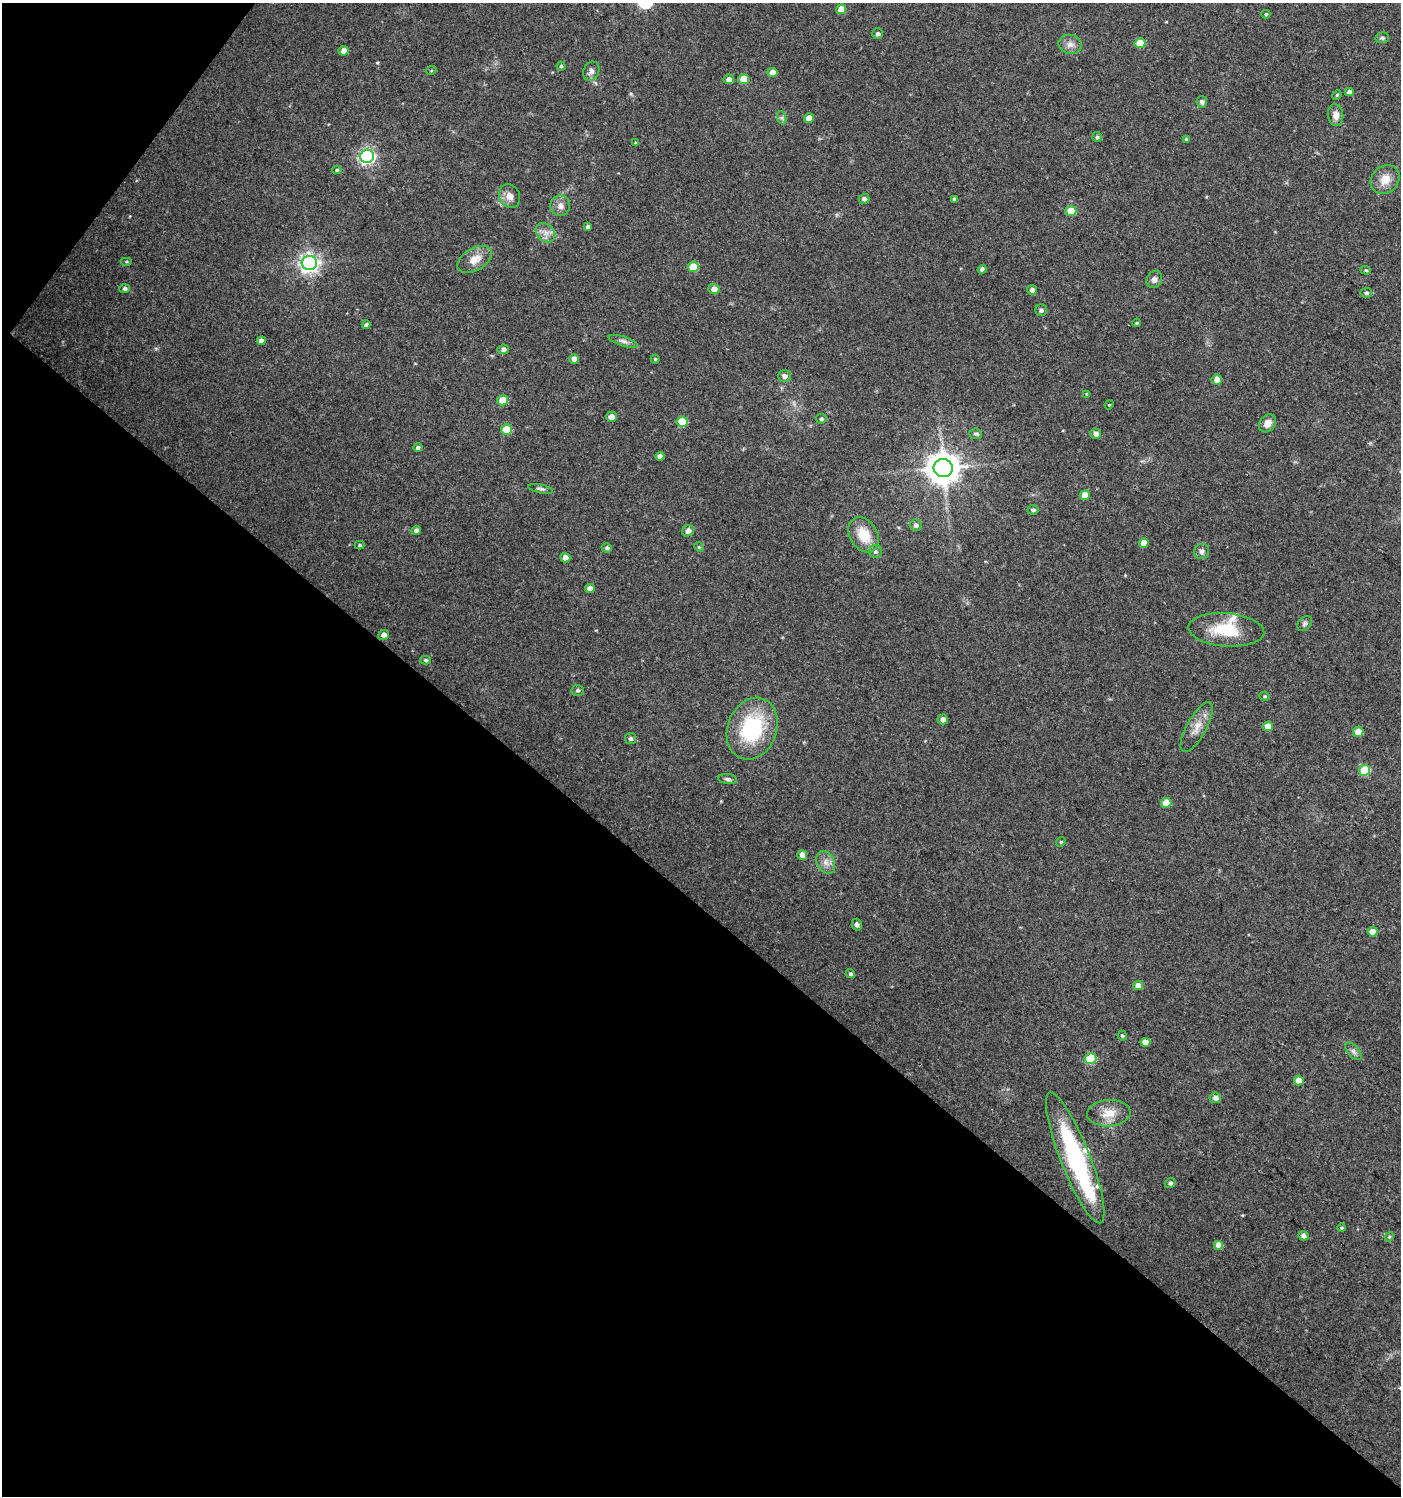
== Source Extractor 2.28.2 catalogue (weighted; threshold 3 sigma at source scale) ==
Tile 9 of 4 x 4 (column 1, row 3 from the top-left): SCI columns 176-1574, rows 1500-2993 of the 6014 x 5981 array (HDU 1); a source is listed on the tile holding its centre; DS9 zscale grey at full resolution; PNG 1403 x 1498 px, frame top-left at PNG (2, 3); each listed source drawn as its Kron ellipse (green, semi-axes under 4 px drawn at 4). Shown black and unused: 41% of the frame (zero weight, under 3 of 4 exposures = <1% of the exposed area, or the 3 px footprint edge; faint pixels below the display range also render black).
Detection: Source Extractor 2.28.2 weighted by HDU 2 'WHT'; one run over the whole footprint, this tile lists its part. Background 0.0243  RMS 0.0041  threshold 0.0183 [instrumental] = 3 sigma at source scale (4.5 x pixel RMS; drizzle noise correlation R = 1.50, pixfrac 1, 0.0396/0.0396 arcsec/px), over >= 5 px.
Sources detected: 120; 4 inside a brighter listed object's ellipse — not listed separately; the other 116 listed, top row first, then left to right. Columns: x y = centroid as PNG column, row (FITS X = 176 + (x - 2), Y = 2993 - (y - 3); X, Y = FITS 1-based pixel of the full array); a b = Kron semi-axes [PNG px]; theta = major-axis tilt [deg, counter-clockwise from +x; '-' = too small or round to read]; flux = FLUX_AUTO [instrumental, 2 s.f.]
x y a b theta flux
841 9 5 5 - 4.4
1266 14 4 4 - 0.56
878 34 5 5 - 1.3
1382 38 7 5 9 0.83
1140 43 5 5 - 8.8
1070 44 12 9 -14 2.8
344 51 5 4 - 2.7
561 66 4 4 - 0.54
431 71 5 3 - 0.39
591 71 10 7 68 1.9
772 72 5 4 - 3.3
729 79 5 4 - 2.1
744 79 5 5 - 8.2
1349 92 4 4 - 1.7
1337 95 5 4 - 0.47
1202 102 6 5 - 1.2
1336 115 11 7 -82 3.1
782 118 7 4 -72 0.8
809 118 5 4 - 3.8
1097 137 5 4 - 0.75
1186 139 4 4 - 0.49
635 143 3 3 - 1.5
367 156 7 6 - 110
337 170 4 4 - 0.54
1385 179 16 13 46 5.3
510 196 12 10 -65 3.2
864 199 5 5 - 1.2
954 199 4 4 - 0.89
560 206 10 10 - 2.6
1071 211 5 5 - 8.6
588 227 4 3 - 1.1
545 233 11 8 -43 2.7
475 259 19 11 31 5.5
127 262 6 3 0 0.47
309 263 7 7 - 210
693 267 5 5 - 9.2
982 269 4 4 - 1.4
1366 270 5 4 - 0.53
1154 279 9 7 59 1.8
125 289 5 4 - 1.1
714 289 5 5 - 2.6
1032 290 5 5 - 1.5
1366 293 6 5 - 0.94
1041 310 6 6 - 1.1
1137 323 4 3 - 0.53
366 325 4 3 - 1.1
261 341 4 4 - 1.6
623 341 15 5 -17 1.6
503 349 6 5 - 1.3
574 359 5 4 - 2.9
655 359 4 4 - 0.52
784 376 6 6 - 1.8
1217 379 5 5 - 3.5
1087 394 4 4 - 0.43
503 400 5 5 - 7.9
1109 405 4 3 - 0.36
611 417 5 5 - 2.6
821 419 5 4 - 0.86
682 422 5 5 - 9.7
1268 423 10 7 51 2.9
506 430 5 5 - 7.6
976 434 6 5 - 0.93
1096 434 5 5 - 1.7
418 448 4 4 - 1
660 456 4 4 - 1.4
943 468 9 9 - 780
541 489 13 4 -11 1
1085 495 5 4 - 5.5
1033 510 6 5 - 1
916 525 6 5 - 1.3
416 530 5 4 - 1.3
688 531 6 5 - 2.2
864 535 19 13 -57 10
1144 543 5 5 - 4.3
360 545 5 4 - 0.52
699 547 5 4 - 0.46
607 548 5 5 - 1.1
875 551 6 6 - 1
1202 551 8 7 - 1.5
565 558 5 5 - 2.6
590 589 5 4 - 2.6
1305 624 8 6 45 1.1
1226 630 38 16 -4 16
384 635 5 5 - 2.1
426 660 5 4 - 0.71
577 690 6 5 - 0.85
1265 696 5 4 - 0.57
943 719 5 5 - 2
1268 726 5 5 - 4.7
1197 727 28 10 61 5.2
752 729 32 24 69 35
1358 732 5 5 - 5.8
630 739 5 5 - 1.1
1365 770 5 5 - 16
728 779 9 5 -6 0.95
1166 803 5 5 - 7.5
1061 842 5 4 - 0.48
802 855 5 5 - 2.4
826 862 12 8 -62 2.7
857 925 6 5 - 1.2
1373 932 5 4 - 4.3
850 974 5 4 - 0.79
1138 985 5 4 - 3.2
1122 1036 5 4 - 0.63
1145 1042 5 4 - 3.7
1354 1051 10 5 -49 1.4
1090 1059 6 5 - 20
1299 1081 5 5 - 4.4
1215 1098 6 5 - 1.8
1109 1113 22 13 3 6.7
1075 1158 70 14 -69 56
1170 1183 5 5 - 1.1
1342 1228 4 4 - 0.55
1303 1236 5 4 - 1.4
1389 1237 5 3 - 0.43
1219 1245 5 5 - 4.7